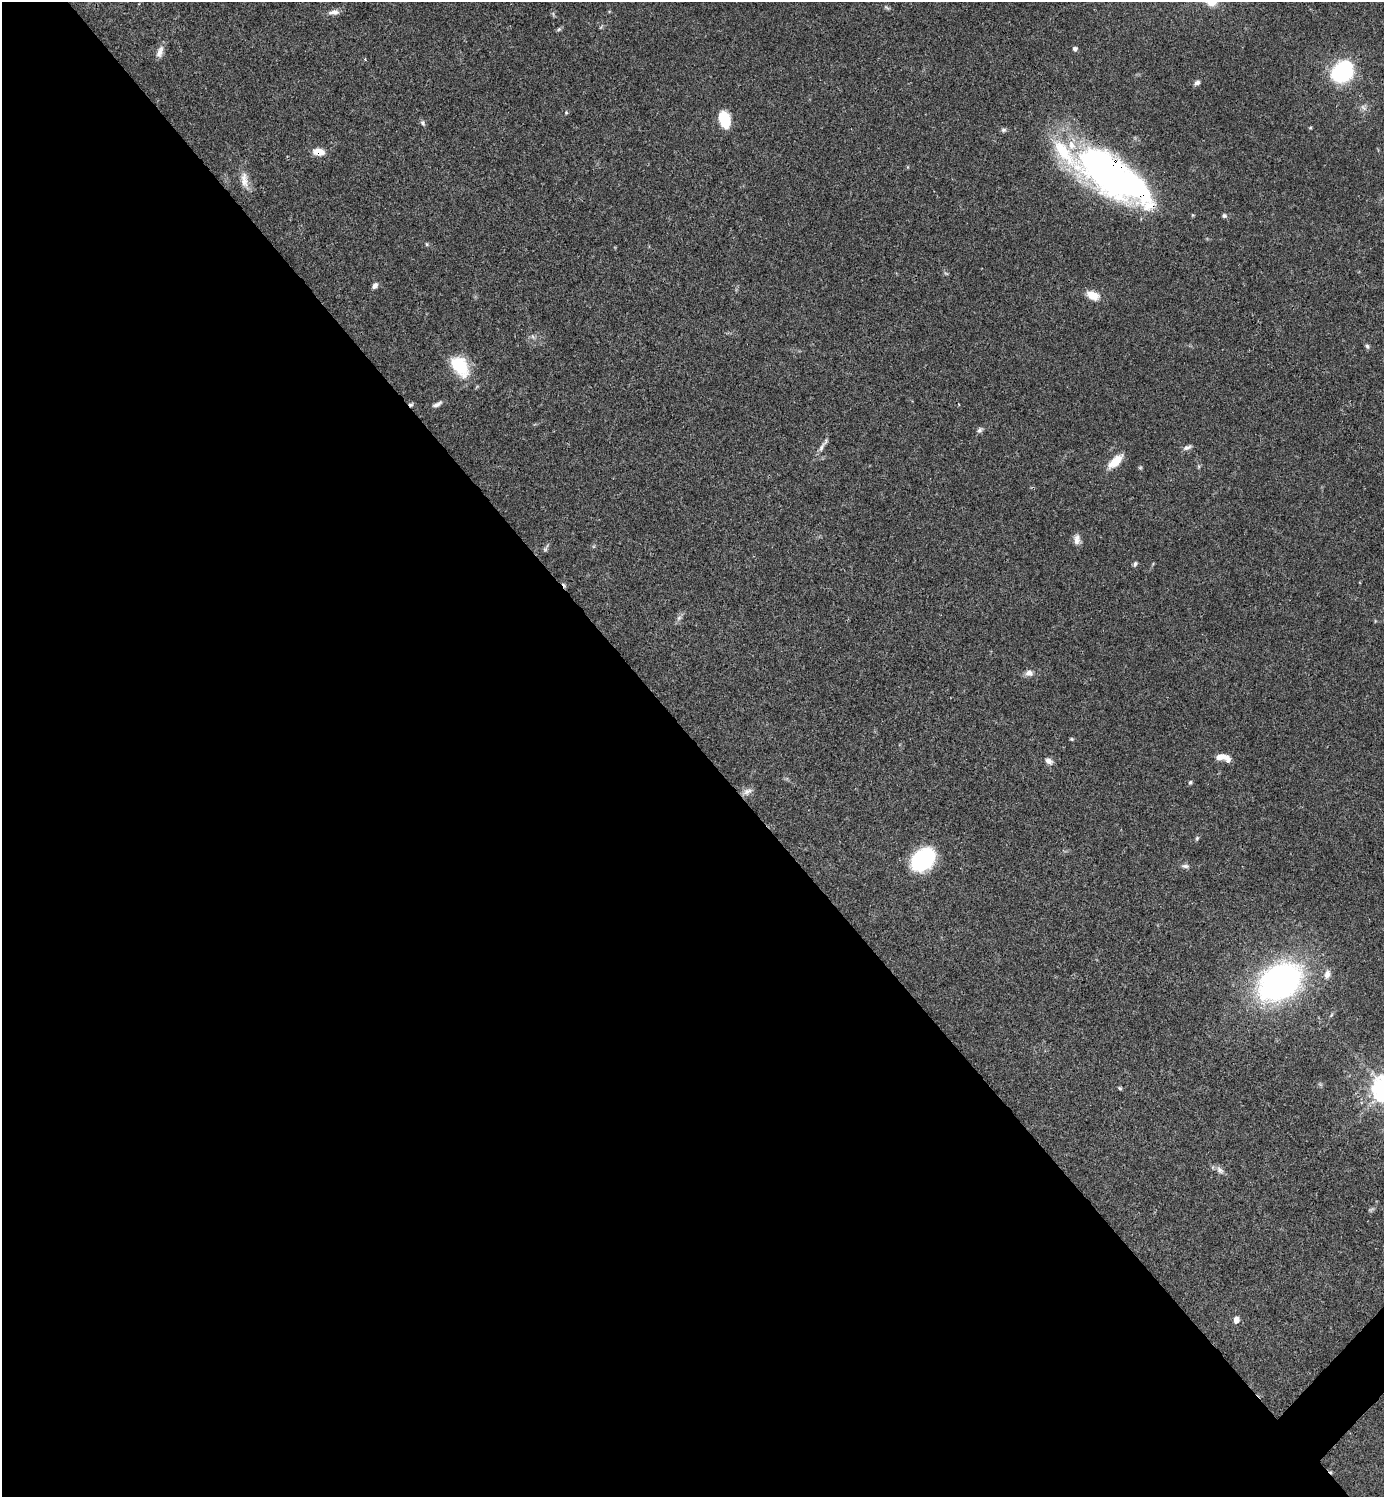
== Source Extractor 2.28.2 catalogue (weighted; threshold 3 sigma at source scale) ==
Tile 9 of 4 x 4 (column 1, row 3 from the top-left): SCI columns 300-1681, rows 1497-2991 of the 5981 x 5982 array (HDU 1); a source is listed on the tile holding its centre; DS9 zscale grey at full resolution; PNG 1386 x 1499 px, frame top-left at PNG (2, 2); no overlay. Shown black and unused: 51% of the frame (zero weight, under 3 of 4 exposures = <1% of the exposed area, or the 3 px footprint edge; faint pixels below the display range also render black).
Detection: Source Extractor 2.28.2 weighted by HDU 2 'WHT'; one run over the whole footprint, this tile lists its part. Background 0.0385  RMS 0.0026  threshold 0.0117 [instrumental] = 3 sigma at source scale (4.5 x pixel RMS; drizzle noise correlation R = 1.50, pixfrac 1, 0.05/0.05 arcsec/px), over >= 5 px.
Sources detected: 57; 3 too faint to see at this stretch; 2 inside a brighter object's white glare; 2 cosmic-ray / hot-pixel residue — not listed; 3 inside a brighter listed object's ellipse — not listed separately; the other 47 listed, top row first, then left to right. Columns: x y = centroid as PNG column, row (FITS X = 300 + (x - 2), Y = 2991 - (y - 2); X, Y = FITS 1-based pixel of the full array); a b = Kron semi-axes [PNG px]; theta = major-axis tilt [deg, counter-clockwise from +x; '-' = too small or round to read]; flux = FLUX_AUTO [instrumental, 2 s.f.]
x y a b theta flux
334 12 14 7 3 1.4
601 27 6 4 71 0.3
559 29 6 5 - 0.42
1075 49 5 5 - 0.61
160 52 16 8 70 1.7
365 60 3 3 - 0.48
1343 71 16 13 45 34
1197 83 7 5 43 0.85
566 113 5 4 - 0.3
724 119 15 9 -77 8.9
422 123 8 5 -51 0.59
1310 128 5 3 - 0.26
1003 130 7 5 15 0.58
318 152 13 7 -7 3.3
1109 173 72 24 -44 69
244 180 23 10 -83 3.1
1224 216 7 6 - 0.53
427 244 6 4 -89 0.3
375 286 7 5 44 0.99
1093 295 14 9 -22 3.6
532 336 6 4 -71 0.46
1367 346 7 5 -73 0.51
460 366 27 17 -54 10
437 404 13 5 28 1
980 430 8 6 57 0.67
821 447 18 5 62 1.4
1187 447 13 6 23 0.94
1115 461 21 9 44 4.2
1077 539 14 8 90 1.5
545 549 7 5 45 0.49
1135 564 7 5 75 0.56
679 618 7 6 - 0.72
1029 673 9 8 - 1.4
1071 739 5 4 - 0.32
1220 757 10 6 17 2.1
1049 761 10 7 -36 1.3
1190 782 5 4 - 0.4
747 791 14 8 30 1.3
1197 838 7 4 46 0.4
923 860 18 13 42 34
1185 866 11 5 -1 0.79
1327 974 11 7 78 1.7
1280 982 34 25 32 110
1331 1015 6 4 71 0.32
1120 1088 5 4 - 0.34
1220 1170 12 8 -41 1.2
1236 1320 6 5 - 2.1
Overlapping masked pixels (flux is a lower limit): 2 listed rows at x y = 318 152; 1109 173